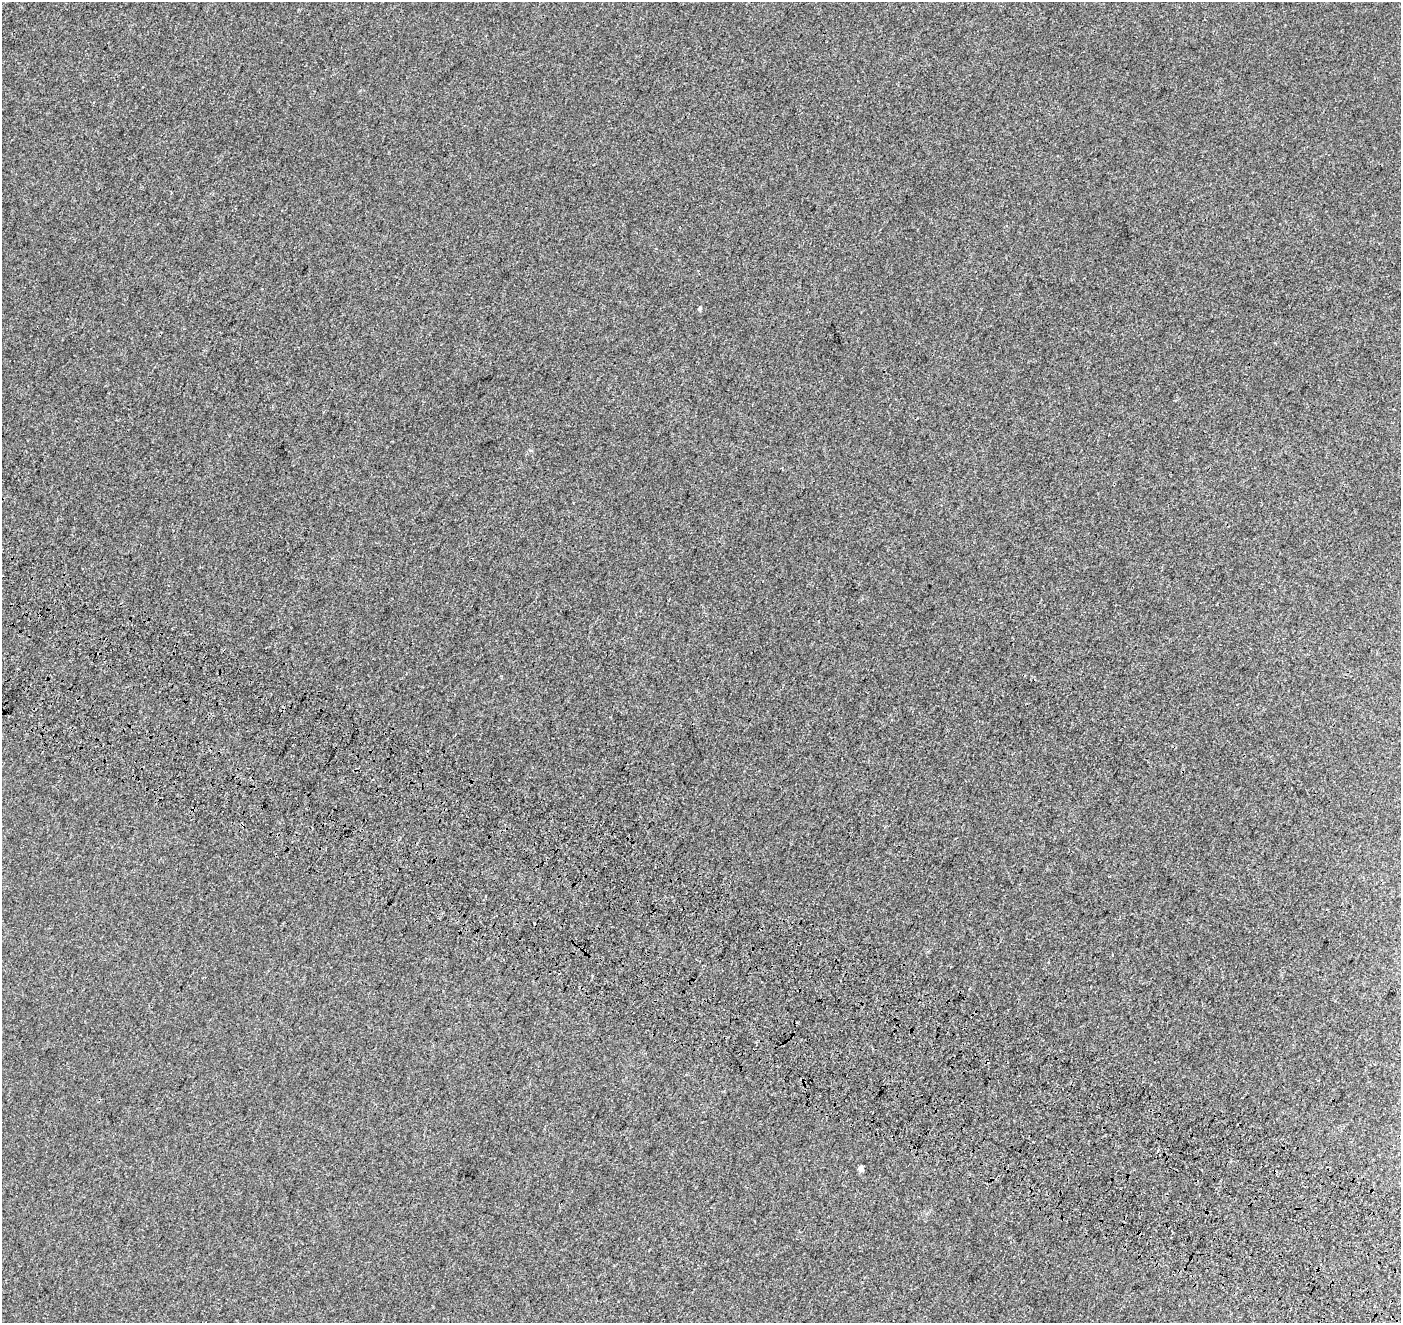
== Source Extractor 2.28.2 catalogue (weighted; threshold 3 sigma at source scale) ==
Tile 6 of 4 x 4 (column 2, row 2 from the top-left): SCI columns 1542-2940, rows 2967-4287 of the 5889 x 5995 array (HDU 1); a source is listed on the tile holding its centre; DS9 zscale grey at full resolution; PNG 1403 x 1325 px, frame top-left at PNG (2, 2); no overlay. Shown black and unused: <1% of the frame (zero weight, under 3 of 4 exposures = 9% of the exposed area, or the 3 px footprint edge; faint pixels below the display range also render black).
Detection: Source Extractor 2.28.2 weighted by HDU 2 'WHT'; one run over the whole footprint, this tile lists its part. Background 0.00111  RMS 0.0037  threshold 0.0167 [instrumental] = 3 sigma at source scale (4.5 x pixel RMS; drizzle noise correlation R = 1.50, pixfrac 1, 0.0396/0.0396 arcsec/px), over >= 5 px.
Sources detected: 4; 2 cosmic-ray / hot-pixel residue — not listed; the other 2 listed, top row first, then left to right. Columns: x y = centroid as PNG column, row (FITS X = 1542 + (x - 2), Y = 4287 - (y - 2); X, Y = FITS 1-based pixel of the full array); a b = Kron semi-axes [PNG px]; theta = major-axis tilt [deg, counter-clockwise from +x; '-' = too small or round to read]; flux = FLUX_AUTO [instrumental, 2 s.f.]
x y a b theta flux
700 308 5 4 - 0.62
861 1169 5 4 - 1.8